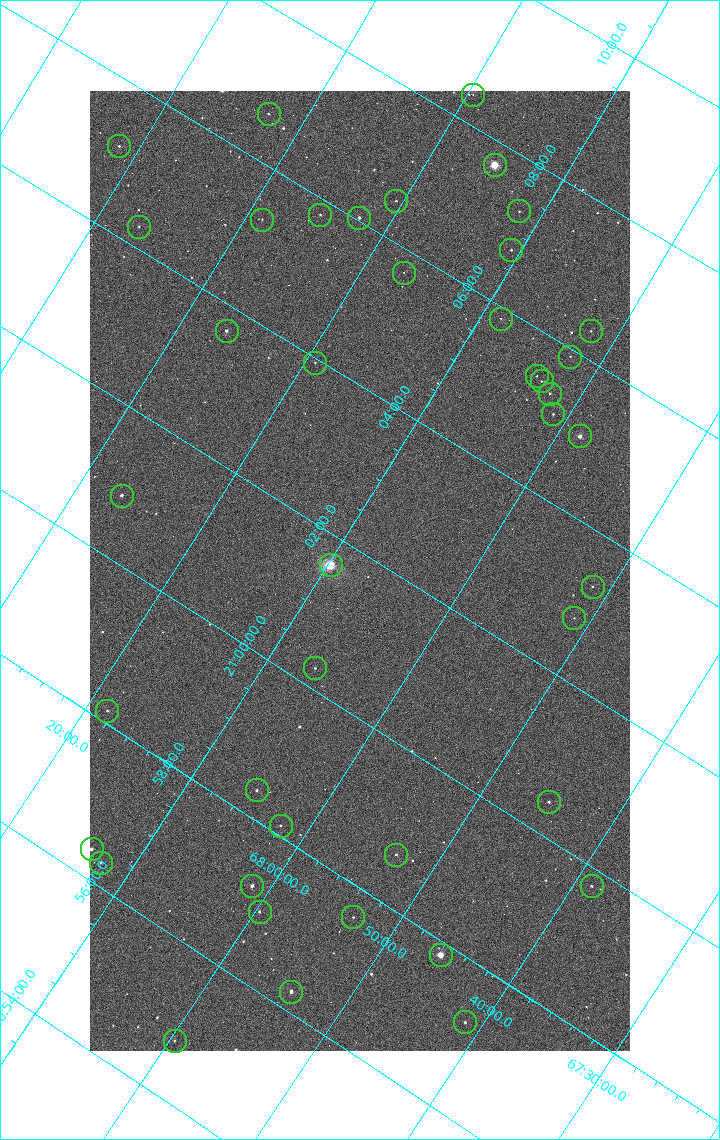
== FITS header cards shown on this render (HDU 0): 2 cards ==
NAXIS1  =                 1080 / length of data axis 1
NAXIS2  =                 1920 / length of data axis 2

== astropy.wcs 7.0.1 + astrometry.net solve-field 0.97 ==
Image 1080 x 1920 px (HDU 0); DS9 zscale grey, zoomed out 1/2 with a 90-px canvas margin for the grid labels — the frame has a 2x2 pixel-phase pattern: the four 2x2 pixel phases sit at different levels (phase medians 816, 729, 701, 813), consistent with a one-shot-colour (mosaic) sensor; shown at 1/2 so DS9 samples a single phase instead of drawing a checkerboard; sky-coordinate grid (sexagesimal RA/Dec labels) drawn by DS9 from the SOLVED WCS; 42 Tycho-2 reference stars matched to detected sources circled (green)
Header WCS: RA---TAN/DEC--TAN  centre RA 21:01:46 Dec +68:08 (315.44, +68.13 deg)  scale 2.37 arcsec/px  FOV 42.7' x 76.0'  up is +58 deg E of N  parity flipped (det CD > 0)
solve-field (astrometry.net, Tycho-2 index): VERIFIED the header's WCS against the Tycho-2 star catalogue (verified at 4 index scales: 6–42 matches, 0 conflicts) and refined it, rather than solving blind
Solved WCS: RA---TAN-SIP/DEC--TAN-SIP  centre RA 21:01:46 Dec +68:08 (315.44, +68.13 deg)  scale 2.37 arcsec/px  FOV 42.7' x 76.0'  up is +58 deg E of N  parity flipped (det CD > 0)
The solver's refit moves the header's centre by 0.48 arcsec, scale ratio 1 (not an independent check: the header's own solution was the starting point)
Tycho-2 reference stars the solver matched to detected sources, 42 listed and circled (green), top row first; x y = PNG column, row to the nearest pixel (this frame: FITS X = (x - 90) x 2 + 1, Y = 1920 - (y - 91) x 2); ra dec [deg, ICRS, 3 dp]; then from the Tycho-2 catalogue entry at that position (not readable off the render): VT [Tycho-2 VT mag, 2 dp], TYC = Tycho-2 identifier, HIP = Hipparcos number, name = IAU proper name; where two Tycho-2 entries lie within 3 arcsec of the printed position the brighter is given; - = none
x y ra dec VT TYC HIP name
473 95 317.097 +68.326 12.13 4460-1569-1 - -
268 114 316.662 +68.544 12.10 4460-1999-1 - -
119 146 316.282 +68.691 11.40 4460-1398-1 - -
494 166 316.920 +68.254 6.89 4460-1485-1 104291 -
396 202 316.630 +68.341 12.23 4460-2165-1 - -
519 212 316.824 +68.195 12.03 4460-2105-1 - -
320 215 316.448 +68.418 11.65 4460-814-1 - -
359 218 316.511 +68.372 10.44 4460-2738-1 - -
262 220 316.324 +68.480 12.16 4460-1671-1 - -
139 227 316.071 +68.613 11.75 4460-1488-1 - -
511 250 316.691 +68.178 11.28 4460-1909-1 - -
404 273 316.425 +68.284 12.70 4460-2145-1 - -
500 319 316.464 +68.143 11.77 4460-2321-1 - -
226 331 315.917 +68.443 10.19 4460-1680-1 - -
590 332 316.591 +68.033 11.95 4460-2416-1 - -
570 357 316.477 +68.038 12.46 4460-2785-1 - -
315 363 315.987 +68.322 11.90 4460-2361-1 - -
536 376 316.357 +68.063 12.29 4460-2850-1 - -
542 382 316.349 +68.054 11.93 4460-2609-1 - -
550 394 316.328 +68.036 11.59 4460-2365-1 - -
553 414 316.271 +68.018 11.61 4460-2961-1 - -
580 436 316.255 +67.973 9.08 4460-2805-1 - -
122 496 315.215 +68.445 10.29 4460-1024-1 103702 -
330 566 315.404 +68.163 7.47 4460-3015-1 103763 -
592 587 315.828 +67.855 11.87 4460-1159-1 - -
574 618 315.701 +67.853 12.04 4460-625-1 - -
315 668 315.066 +68.108 10.95 4460-2532-1 - -
107 711 314.540 +68.308 11.36 4460-2154-1 - -
256 790 314.591 +68.085 11.00 4460-2803-1 - -
548 802 315.110 +67.753 11.14 4460-916-1 - -
280 826 314.532 +68.033 11.56 4460-2620-1 - -
92 850 314.097 +68.225 10.20 4460-1961-1 - -
396 855 314.667 +67.885 11.35 4460-2993-1 - -
100 863 314.074 +68.205 11.41 4460-2919-1 - -
252 886 314.300 +68.022 9.99 4460-2439-1 - -
592 886 314.944 +67.645 11.47 4460-889-1 - -
260 912 314.237 +67.995 11.75 4460-2555-1 - -
353 918 314.402 +67.887 11.84 4460-2994-1 - -
440 956 314.458 +67.763 7.88 4460-157-1 103474 -
291 992 314.064 +67.902 9.77 4460-2985-1 - -
465 1022 314.309 +67.688 11.63 4460-910-1 - -
174 1041 313.694 +67.994 12.65 4460-2801-1 - -